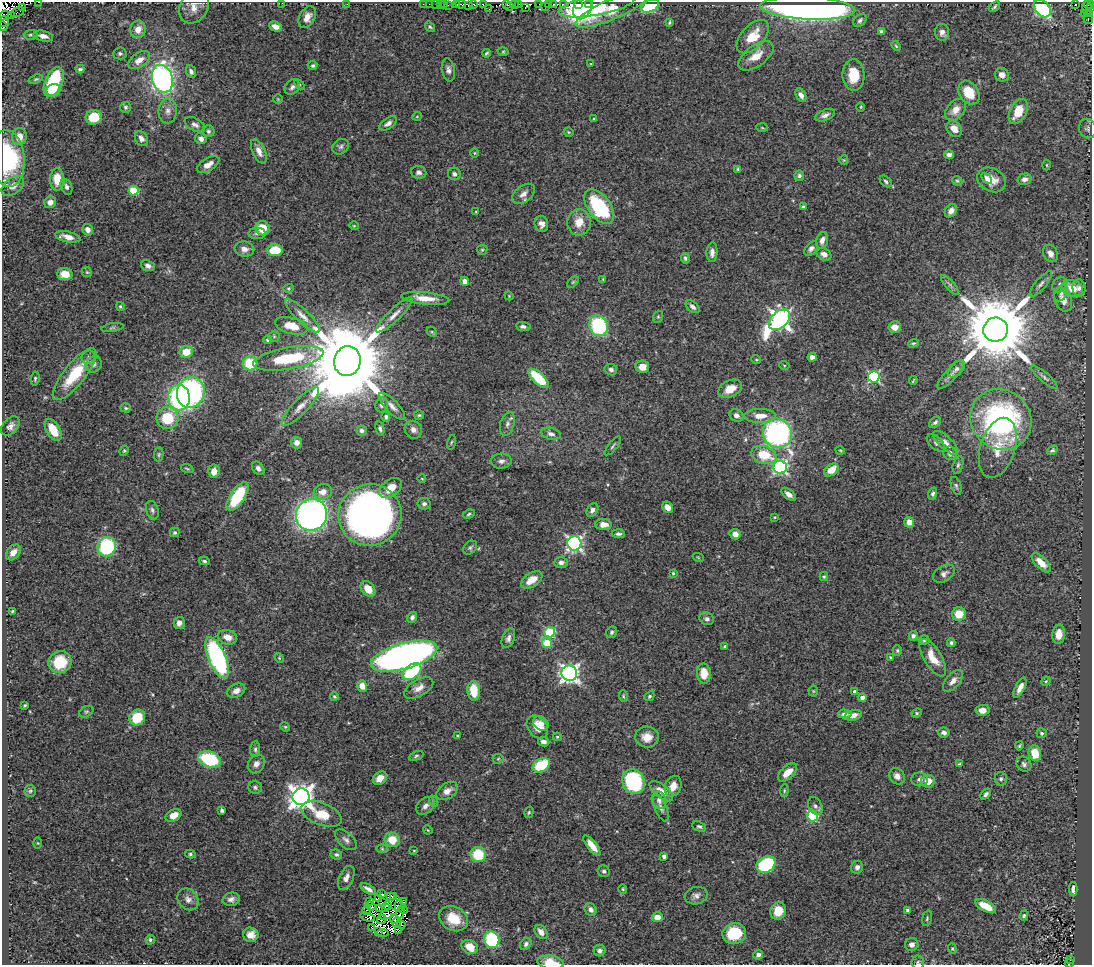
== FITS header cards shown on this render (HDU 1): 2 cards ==
NAXIS1  =                 1090
NAXIS2  =                  963

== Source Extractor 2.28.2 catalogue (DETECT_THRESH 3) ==
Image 1090 x 963 px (HDU 1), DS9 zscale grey, 1 PNG px = 1 image px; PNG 1094 x 967 px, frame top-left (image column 1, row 963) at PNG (2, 2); each listed source drawn as its Kron ellipse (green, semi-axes under 4 px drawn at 4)
Background 0.664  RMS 0.027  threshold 0.0808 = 3 sigma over >= 5 px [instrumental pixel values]
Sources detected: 440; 13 with non-positive FLUX_AUTO (blend fragments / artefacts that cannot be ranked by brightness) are neither listed nor drawn; the other 427 listed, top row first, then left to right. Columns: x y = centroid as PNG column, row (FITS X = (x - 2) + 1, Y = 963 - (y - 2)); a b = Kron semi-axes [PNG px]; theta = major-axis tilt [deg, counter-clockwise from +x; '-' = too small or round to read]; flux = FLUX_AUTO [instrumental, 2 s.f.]
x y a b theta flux
39 2 2 2 - 1.3
282 3 2 2 - 1
474 3 2 2 - 21
483 3 4 2 - 15
347 4 3 2 - 2.1
423 4 2 2 - 1.2
429 4 3 2 - 1.6
436 4 3 3 - 4.6
440 4 2 2 - 1.8
445 4 3 2 - 5
461 4 5 3 - 62
506 4 3 2 - 18
519 4 3 2 - 5.9
539 4 2 2 - 3
549 4 2 2 - 31
579 4 3 3 - 100
589 4 3 2 - 60
1076 4 3 2 - 7.7
448 5 3 2 - 4.6
456 5 3 2 - 68
514 5 3 2 - 4.2
554 5 4 2 - 34
563 5 3 2 - 12
597 5 39 10 11 48
1089 5 5 3 - 30
469 6 3 2 - 10
546 6 3 2 - 16
650 6 9 6 27 140
194 7 18 13 59 20
509 7 3 2 - 13
525 7 4 2 - 25
583 7 13 9 66 570
994 7 6 3 40 2.9
23 8 2 2 - 1.1
808 8 47 11 -3 1100
1042 8 10 7 -49 240
1087 8 7 4 -86 0.74
1091 8 3 2 - 41
489 9 2 2 - 4.4
613 9 40 10 23 63
17 12 7 3 24 0.95
1089 13 3 2 - 7.6
1085 14 3 2 - 7.5
4 15 5 2 - 64
12 16 4 2 - 5.5
307 17 11 7 61 17
1088 19 5 3 - 15
860 20 7 5 42 4.2
4 22 5 5 - 8.4
669 22 4 4 - 2.7
3 26 5 2 - 120
275 27 7 4 -22 11
430 27 6 4 -53 2.9
138 29 9 8 - 18
882 32 4 4 - 6
942 32 8 7 - 8.5
31 35 7 5 2 3.7
43 36 10 5 -12 11
753 37 20 11 47 41
896 46 6 3 -45 2.1
503 52 5 3 - 1.9
120 53 7 6 - 4
487 53 4 3 - 2.6
756 56 20 10 36 28
139 60 12 7 34 15
591 64 3 2 - 1.1
313 66 4 4 - 3.2
80 69 4 3 - 3.4
448 70 11 6 -80 7.4
191 71 6 5 - 5.8
853 75 16 11 -88 43
1002 75 7 6 - 11
36 79 7 4 18 2.6
162 79 14 10 -73 560
54 82 16 8 67 120
299 84 6 3 -45 2.2
292 87 8 6 49 6
54 90 7 6 - 52
969 93 13 9 -56 44
801 95 7 5 -61 8.3
278 99 5 5 - 2.1
125 107 5 5 - 4.4
861 107 5 3 - 1.7
955 110 12 8 48 19
168 111 12 9 85 12
1018 111 13 8 63 39
825 115 10 5 21 8.2
417 116 5 3 - 1.4
94 117 8 7 - 50
594 119 3 3 - 1.8
388 123 10 5 33 7.3
195 125 11 6 -27 7
762 128 6 4 -3 2
1087 128 10 8 -69 5.4
954 129 9 7 -48 16
208 131 6 6 - 3.9
569 132 5 4 - 2
19 137 8 7 - 17
141 139 8 6 -60 9.1
201 139 6 5 - 6.9
341 147 9 7 38 5.4
259 151 13 6 -65 12
474 153 5 3 - 1.6
949 155 5 4 - 5.9
8 158 29 17 -85 180
844 160 5 4 - 1.9
208 165 12 6 31 14
1047 165 5 3 - 1.7
738 169 4 4 - 2.4
419 172 8 6 -5 6.3
454 174 6 6 - 5.9
799 176 5 5 - 4.1
987 178 6 3 -46 4.6
1024 179 7 5 16 8.1
57 180 11 7 -89 32
991 180 15 11 -27 25
886 181 7 4 -41 4.1
957 181 5 4 - 2.6
13 186 13 8 37 15
66 187 8 5 -69 5.8
133 191 5 5 - 75
523 194 13 8 38 13
50 202 6 5 - 9.5
599 207 20 11 -54 130
803 207 4 3 - 2.6
476 211 3 2 - 1.3
951 211 7 5 55 9.1
579 222 13 11 85 26
541 224 8 6 -74 9.7
354 226 4 4 - 1.7
262 228 7 7 - 31
88 230 6 5 - 9.3
257 233 8 5 2 4.5
68 237 13 5 -12 16
822 240 8 5 75 10
811 248 8 5 51 5.7
244 249 10 7 -10 11
275 250 7 6 - 53
482 250 5 5 - 2.4
712 252 10 5 87 9.5
824 254 8 5 -27 9.7
1050 254 9 7 -60 12
685 258 5 4 - 3.9
148 266 7 5 -23 6.5
87 272 5 4 - 2.3
65 274 7 6 - 26
603 279 3 3 - 1.6
465 281 4 4 - 9.9
573 282 7 4 44 2.4
1041 284 16 5 50 8
950 285 12 4 -49 5.1
1060 285 8 7 - 7.6
288 288 5 3 - 2.1
1072 288 11 8 -20 28
1079 288 9 6 -84 6.7
1061 293 9 6 58 5.8
509 296 4 3 - 1.5
425 298 24 6 -6 27
1063 300 12 8 -66 16
120 306 4 4 - 2.6
693 307 8 5 -41 6.6
394 315 24 6 44 15
303 316 23 6 -44 15
658 317 6 4 70 2.5
780 320 12 8 43 930
291 326 17 8 -14 33
523 326 7 4 -8 4.8
599 326 10 9 - 170
895 327 6 6 - 14
112 328 11 4 9 3.5
996 330 12 12 - 21000
432 332 5 4 - 2.3
274 336 5 5 - 2.8
267 340 4 4 - 2.8
913 343 5 4 - 2.7
186 352 6 6 - 34
88 357 7 6 - 5.5
812 357 4 4 - 15
288 358 35 11 10 110
756 359 5 3 - 1.6
347 361 15 13 76 34000
250 363 7 7 - 73
94 364 9 7 53 6.7
784 365 5 3 - 1.5
642 367 7 6 - 17
956 369 10 6 46 7.3
611 370 6 5 - 5.5
75 374 32 10 51 73
950 375 18 6 48 10
874 377 6 5 - 210
1044 377 17 4 -41 6.5
538 378 13 5 -43 80
35 379 7 4 83 3
913 381 4 2 - 1.9
730 389 12 8 26 24
191 393 15 13 73 470
179 398 13 11 -88 200
382 405 7 6 - 5.6
392 406 17 6 -46 11
300 407 26 7 46 20
126 408 5 4 - 3
419 415 5 5 - 2.6
736 415 7 6 - 7
760 416 15 7 0 21
386 417 5 4 - 3.8
167 418 11 11 - 59
1001 420 31 29 -41 440
935 422 7 5 41 4.6
507 424 12 7 73 7.8
10 426 11 7 49 9.3
380 429 7 4 -77 4
53 430 12 6 -59 34
413 430 9 8 - 8.6
362 431 5 5 - 6.8
778 433 15 14 - 470
551 434 10 6 -15 7.5
451 442 7 3 76 1.9
297 443 6 5 - 8.6
936 443 11 6 -45 5.2
946 443 16 6 -43 14
613 446 11 3 51 3.3
998 448 31 17 72 48
840 450 4 3 - 1.6
1052 450 6 4 37 3.5
124 451 5 4 - 2.3
950 453 7 6 - 6.9
159 454 7 4 83 3
764 455 13 8 -17 55
501 461 10 7 4 7.4
958 465 9 5 75 3.9
780 467 6 6 - 330
258 468 7 5 -52 6.5
187 469 6 3 -19 2.1
831 470 8 5 35 27
214 471 7 5 84 15
422 479 4 3 - 1.3
956 486 9 5 -72 4.1
390 488 13 8 37 27
323 492 9 7 17 15
788 494 8 4 -39 8.9
933 494 6 4 71 3.9
237 496 16 7 57 92
424 504 6 6 - 5
668 507 6 5 - 9.1
152 510 9 6 -73 5.4
592 510 7 5 58 7.1
469 514 6 4 28 2.7
311 515 16 15 - 800
370 515 32 30 13 1200
775 517 3 3 - 1.7
909 522 5 5 - 13
603 524 8 5 0 17
175 532 5 5 - 3.8
618 534 7 4 -4 4.6
735 534 5 5 - 11
574 543 7 7 - 480
107 547 10 9 - 150
470 548 8 6 47 4.2
13 552 9 6 50 15
698 557 5 3 - 1.4
204 561 5 3 - 3.6
561 562 7 5 3 6.4
1041 563 12 5 -46 22
673 573 4 3 - 2
944 574 12 7 31 7.8
824 577 4 4 - 2.4
532 580 12 7 34 26
368 589 8 6 -47 23
12 611 3 2 - 1.7
959 614 7 6 - 29
412 617 6 4 58 6
707 619 7 6 - 5.6
179 623 6 5 - 8.6
549 632 5 5 - 110
611 632 6 5 - 3.9
1059 634 10 6 86 23
913 636 5 4 - 5.3
227 637 10 7 -16 16
508 638 10 6 69 7.1
924 640 5 4 - 2.5
547 643 5 5 - 62
951 643 4 4 - 3.4
725 646 4 3 - 2.6
897 650 5 4 - 2.4
404 656 34 13 16 1200
890 657 4 3 - 1.7
217 658 22 8 -67 300
279 658 5 4 - 1.9
933 658 21 8 -59 32
60 662 12 11 - 56
412 672 11 6 38 120
569 673 8 7 - 680
704 673 10 7 -86 26
953 681 13 7 49 10
1046 681 5 4 - 2.1
362 686 6 5 - 13
419 688 16 8 29 15
1020 688 11 4 62 12
236 691 9 6 25 11
474 691 10 6 -87 42
813 691 5 5 - 2
855 692 4 4 - 13
334 696 4 3 - 2.3
623 696 6 4 -74 2.6
649 696 5 4 - 2.8
862 698 4 4 - 10
25 705 3 3 - 2.8
982 710 7 5 6 13
86 712 7 5 29 3.1
917 713 5 4 - 2.4
845 714 7 4 -3 6.9
853 715 9 5 16 12
137 717 8 7 - 56
541 724 8 6 -37 9.7
285 727 5 4 - 2
537 727 12 9 -51 26
944 733 6 5 - 5.9
1042 733 5 5 - 3.2
457 736 3 3 - 2
557 737 4 3 - 2.1
647 737 12 10 -3 20
544 742 6 4 -10 6.8
1019 746 4 3 - 2.2
255 749 8 5 84 4.2
1035 753 8 6 -75 37
416 756 8 4 24 3.2
209 759 12 8 -19 130
498 759 5 5 - 2.4
256 764 10 8 63 10
959 764 4 3 - 2.3
1024 764 8 6 -47 5.5
541 765 9 6 29 82
787 772 11 6 42 23
897 776 9 7 -53 11
380 778 8 6 39 19
920 779 8 7 - 6.2
1001 779 7 6 - 4.8
928 781 7 6 - 22
633 782 13 11 -63 180
673 786 11 8 68 19
255 787 7 6 - 4.1
30 791 6 6 - 3.1
447 791 12 7 34 13
661 791 14 6 -38 17
784 791 6 4 84 2.6
986 794 6 4 47 5.4
301 797 8 8 - 1700
659 800 9 7 -70 7.8
433 801 6 3 -72 2
425 806 10 7 42 9.3
815 806 9 6 -62 5.9
661 808 14 6 -67 7.2
222 810 4 3 - 5.1
529 812 6 4 73 2.5
322 814 21 11 -22 43
173 815 8 5 29 21
812 816 5 5 - 150
699 826 7 5 -22 4.2
428 830 5 4 - 1.8
346 840 13 7 -43 8.1
392 840 7 7 - 31
38 843 5 3 - 1.5
592 845 12 4 -52 21
382 849 6 4 -2 2.4
414 851 3 3 - 1.5
190 854 5 4 - 3.2
336 855 6 5 - 3.6
478 855 8 7 - 61
664 856 4 4 - 6.4
766 865 10 7 30 170
857 867 6 6 - 7.3
604 871 6 5 - 4.4
346 878 13 7 65 11
368 889 8 3 -32 7.2
623 889 5 4 - 2.1
1073 889 7 3 89 7.1
382 894 3 2 - 0.93
390 896 3 2 - 3.3
696 896 11 8 11 8.6
394 897 4 2 - 3.2
188 899 11 9 -50 11
231 899 9 6 13 7.6
378 899 3 2 - 0.95
369 902 2 2 - 1
382 902 3 2 - 0.81
404 902 2 2 - 1.7
387 905 3 2 - 2.1
370 906 5 2 - 0.37
399 906 6 2 -90 0.4
986 906 11 5 -28 31
380 908 4 3 - 1.2
385 908 3 2 - 0.95
591 909 6 5 - 7.3
404 910 4 2 - 2.9
908 910 4 3 - 5.5
367 911 4 3 - 2.2
778 911 9 7 70 31
400 912 6 2 72 0.28
388 914 9 4 20 0.54
1024 916 5 4 - 2.8
367 917 7 2 -17 8.1
657 917 5 5 - 15
927 918 8 4 75 3
394 919 5 2 - 3.4
453 919 15 12 -30 43
382 920 5 2 - 2.1
397 922 5 2 - 3
401 925 4 2 - 3.2
371 927 2 2 - 5.1
399 930 3 2 - 3.8
378 932 4 2 - 7
541 932 8 5 -50 11
383 933 6 2 -5 5.5
734 933 12 10 16 68
251 935 7 7 - 15
150 940 5 4 - 4.1
492 940 8 7 - 170
526 944 6 5 - 4.8
912 945 7 6 - 9.2
470 947 9 6 -28 23
952 949 5 4 - 2.2
600 951 6 6 - 6
758 955 5 5 - 8.2
1070 960 2 2 - 2.3
551 962 13 6 -8 30
918 963 7 6 - 3.9
1069 963 4 2 - 13
At the frame edge (FLAGS 8, measured only in part): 10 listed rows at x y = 39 2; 282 3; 1091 8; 1089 13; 1088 19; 3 26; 8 158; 551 962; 918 963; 1069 963
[13 non-positive-flux detections neither listed nor drawn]